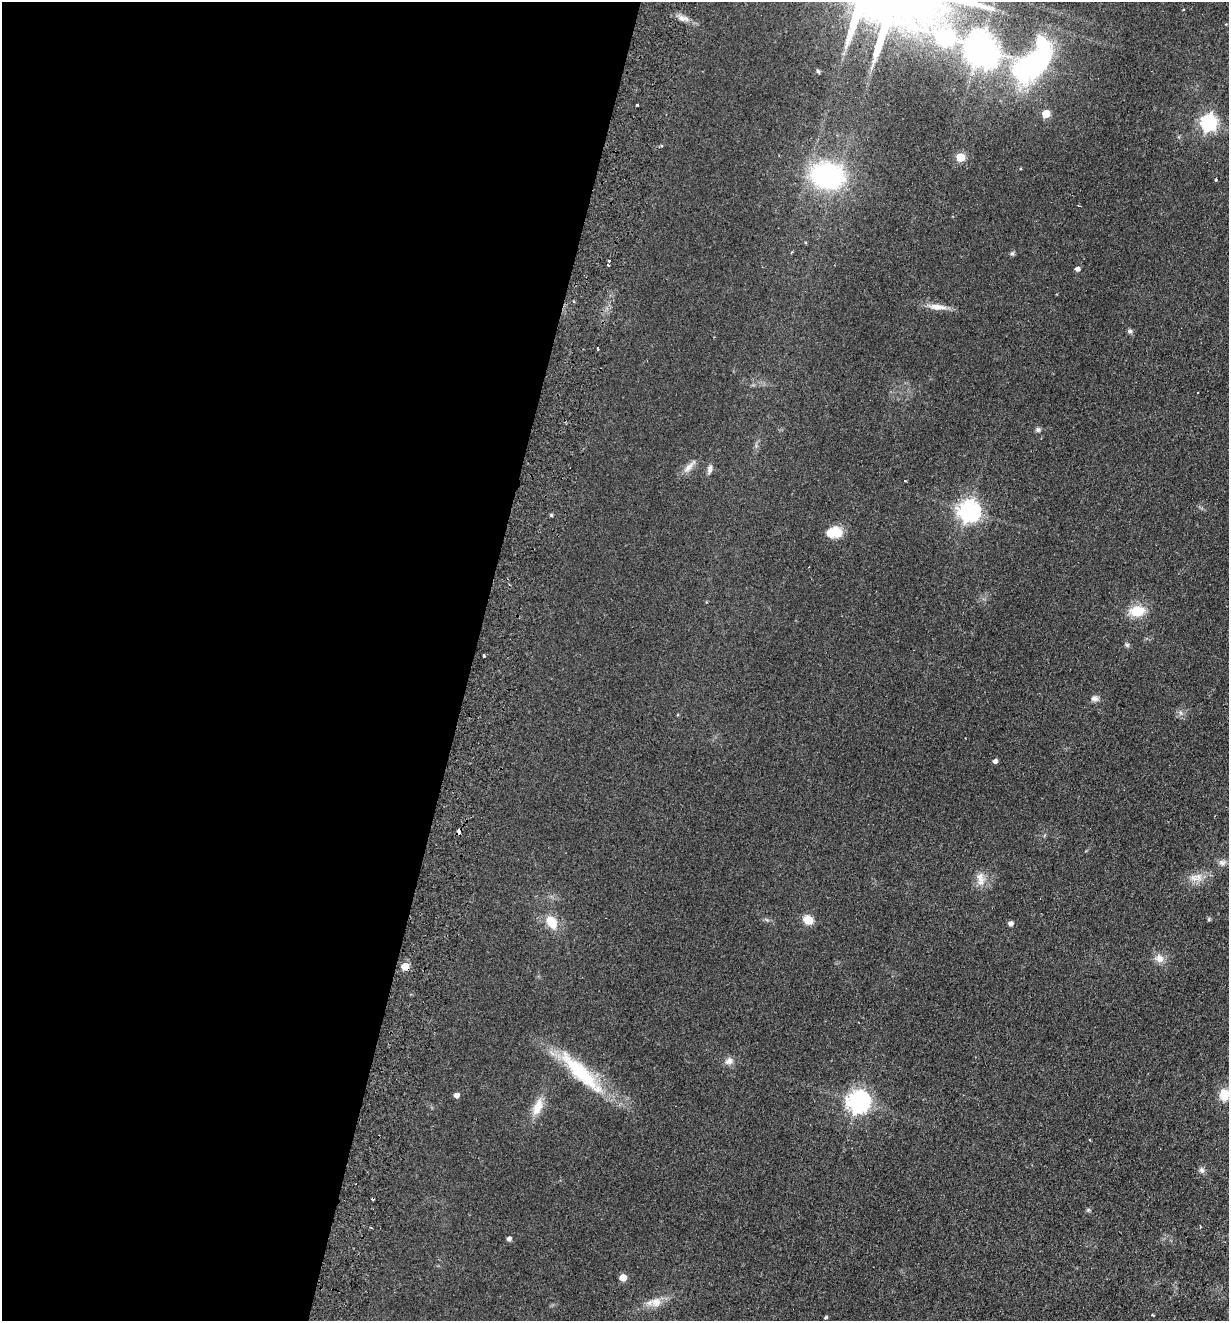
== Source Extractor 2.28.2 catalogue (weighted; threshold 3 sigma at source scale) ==
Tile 5 of 4 x 4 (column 1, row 2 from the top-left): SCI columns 313-1539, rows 2661-3979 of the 5406 x 5319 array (HDU 1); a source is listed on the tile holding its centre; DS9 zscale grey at full resolution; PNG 1231 x 1323 px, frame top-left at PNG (2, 2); no overlay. Shown black and unused: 38% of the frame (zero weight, under 2 of 3 exposures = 3% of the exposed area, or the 3 px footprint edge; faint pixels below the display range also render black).
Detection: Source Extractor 2.28.2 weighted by HDU 2 'WHT'; one run over the whole footprint, this tile lists its part. Background 0.0953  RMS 0.011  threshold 0.0479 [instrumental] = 3 sigma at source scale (4.5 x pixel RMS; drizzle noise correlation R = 1.50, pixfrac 1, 0.05/0.05 arcsec/px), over >= 5 px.
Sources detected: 61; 3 inside a brighter object's white glare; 1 cosmic-ray / hot-pixel residue — not listed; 1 inside a brighter listed object's ellipse — not listed separately; the other 56 listed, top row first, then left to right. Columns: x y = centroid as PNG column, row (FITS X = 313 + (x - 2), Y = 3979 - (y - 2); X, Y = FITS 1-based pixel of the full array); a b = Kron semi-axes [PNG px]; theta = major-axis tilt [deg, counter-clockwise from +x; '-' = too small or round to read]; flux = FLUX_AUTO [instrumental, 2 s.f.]
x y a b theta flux
682 18 10 7 -23 5.2
945 37 92 42 -12 230
980 48 9 7 57 1700
1037 62 46 32 50 130
818 71 6 4 -45 1.3
637 105 3 2 - 1.1
1046 114 5 5 - 25
1208 123 7 6 - 290
960 157 5 5 - 32
827 176 25 19 -8 190
1216 180 3 3 - 2.4
1079 206 4 2 - 0.72
1012 253 6 5 - 1.8
609 261 3 3 - 2.9
608 265 2 2 - 1.1
1077 269 4 4 - 4.2
937 307 25 8 -5 11
1130 331 7 5 14 2.3
598 348 3 2 - 2.1
1038 430 7 6 - 2.3
689 467 25 6 47 7.2
710 469 12 6 77 4
905 481 3 3 - 1.1
968 511 8 7 - 620
551 515 4 4 - 1.7
837 532 15 12 -85 16
1137 611 19 12 6 21
1127 645 6 5 - 1.9
484 655 4 3 - 3.5
1095 699 10 7 -6 4
1181 713 7 4 -70 2.1
995 761 5 4 - 3.4
459 831 4 3 - 5.7
1222 863 9 8 - 4.4
980 877 18 11 -76 10
1198 877 13 10 -82 9
1209 919 5 4 - 1.4
808 920 7 6 - 23
551 922 14 9 -58 20
1010 923 5 4 - 4.4
1159 958 13 10 -55 8.2
405 966 5 5 - 22
729 1061 12 9 36 5.7
580 1072 75 17 -45 75
456 1095 5 5 - 5.3
1224 1095 14 11 90 15
858 1102 8 7 - 690
537 1107 23 11 68 16
1090 1140 4 2 - 0.81
1202 1170 8 7 - 3.1
372 1199 3 2 - 1.3
1088 1210 6 5 - 1.5
509 1239 5 4 - 3.6
623 1278 5 5 - 15
656 1302 16 14 13 12
826 1317 5 4 - 1.6
Overlapping masked pixels (flux is a lower limit): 2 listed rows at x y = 459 831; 405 966